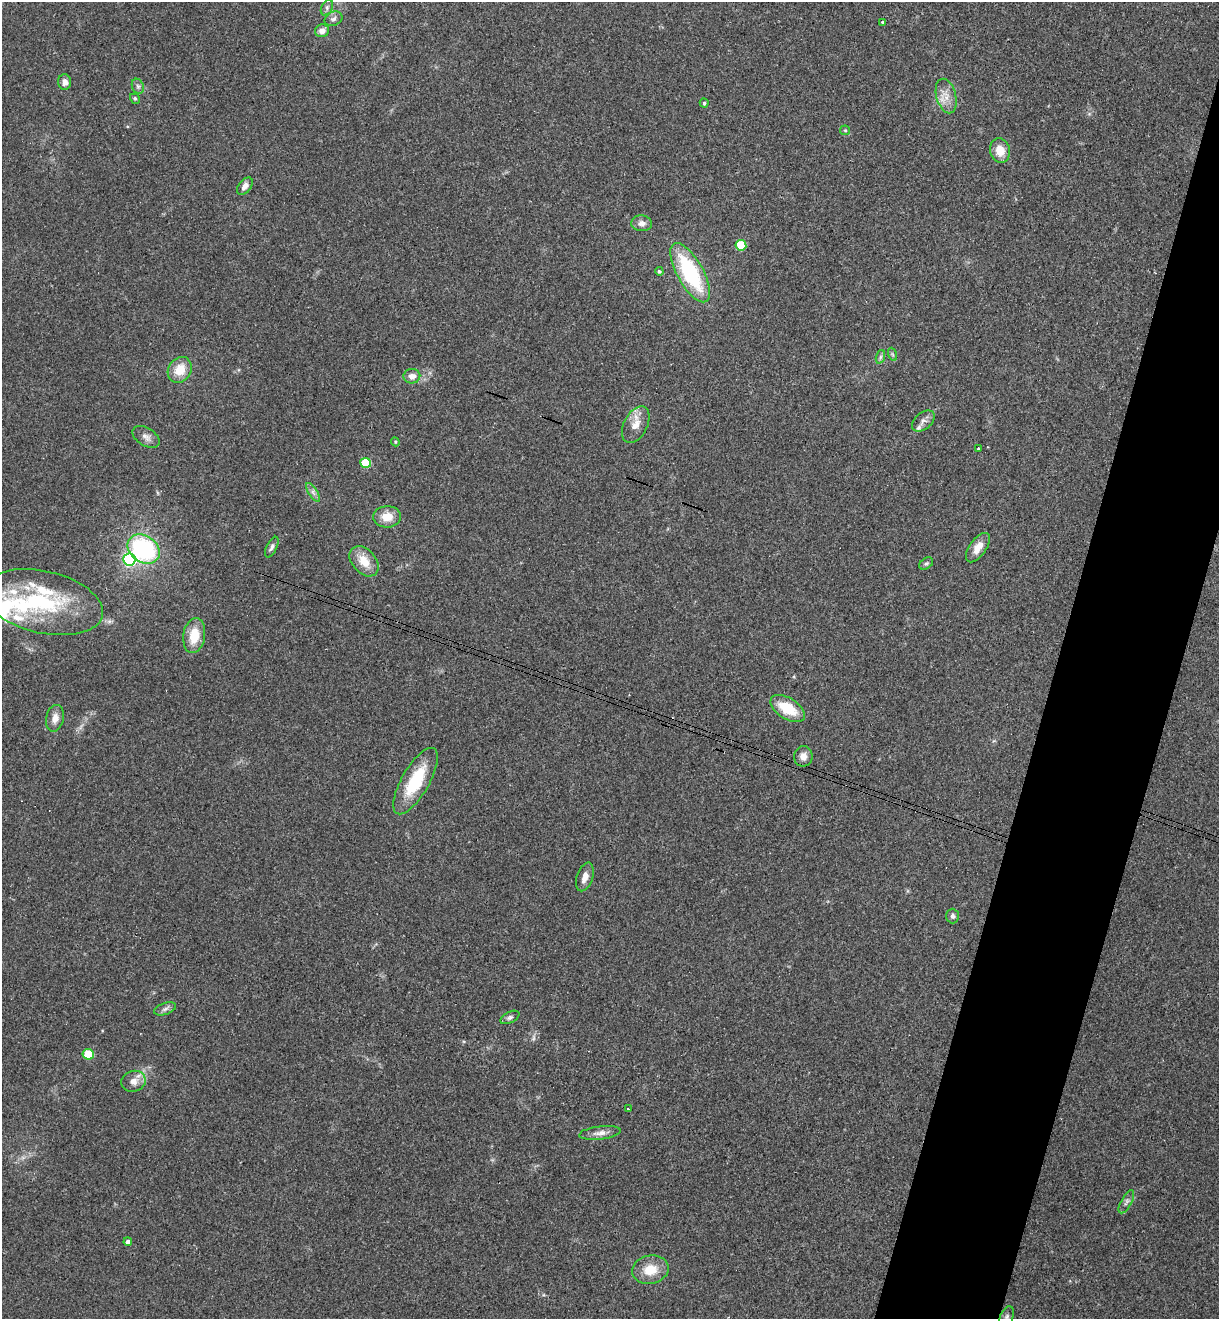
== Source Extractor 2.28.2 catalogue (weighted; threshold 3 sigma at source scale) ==
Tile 10 of 4 x 4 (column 2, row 3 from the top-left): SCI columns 1402-2618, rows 1342-2658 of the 5364 x 5313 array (HDU 1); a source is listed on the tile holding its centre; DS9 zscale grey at full resolution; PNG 1221 x 1321 px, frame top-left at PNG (2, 2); each listed source drawn as its Kron ellipse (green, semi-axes under 4 px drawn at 4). Shown black and unused: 8% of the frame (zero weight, under 3 of 4 exposures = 6% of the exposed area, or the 3 px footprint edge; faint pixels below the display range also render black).
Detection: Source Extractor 2.28.2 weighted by HDU 2 'WHT'; one run over the whole footprint, this tile lists its part. Background 0.188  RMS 0.0075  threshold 0.0338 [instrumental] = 3 sigma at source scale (4.5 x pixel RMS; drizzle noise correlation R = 1.50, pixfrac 1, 0.05/0.05 arcsec/px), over >= 5 px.
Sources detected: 59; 1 inside a brighter object's white glare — neither listed nor drawn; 6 inside a brighter listed object's ellipse — not listed separately; the other 52 listed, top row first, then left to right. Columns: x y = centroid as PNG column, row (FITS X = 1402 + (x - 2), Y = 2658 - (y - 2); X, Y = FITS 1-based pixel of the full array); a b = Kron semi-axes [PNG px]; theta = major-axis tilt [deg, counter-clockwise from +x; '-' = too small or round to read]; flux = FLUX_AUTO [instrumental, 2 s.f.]
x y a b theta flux
327 8 8 5 65 2.1
333 19 9 6 24 2.8
882 22 3 3 - 2
322 31 7 6 - 5.4
65 82 8 6 -86 3.9
138 86 8 6 -68 2
946 96 17 9 -75 8.1
135 99 5 4 - 1.3
704 103 4 4 - 1
845 130 5 4 - 0.9
1000 151 12 10 -74 10
245 186 10 6 52 3.7
642 223 10 8 -3 3.9
741 245 5 5 - 36
659 271 4 4 - 1.4
690 273 33 13 -61 69
892 354 6 4 -71 1.2
880 357 7 4 71 1.6
180 370 13 11 54 14
412 376 8 7 - 5.6
923 421 13 8 40 3.9
636 425 20 11 62 9.3
146 437 15 8 -31 4.4
395 442 4 4 - 0.81
978 449 3 2 - 0.72
366 463 5 5 - 37
313 492 11 4 -57 2.6
387 517 14 11 3 10
272 547 11 5 63 2.3
978 548 17 8 55 8.9
144 549 17 13 -34 95
129 559 6 6 - 120
364 561 17 11 -49 13
926 563 8 5 35 1.6
43 602 61 31 -13 82
194 635 17 11 81 17
788 708 19 10 -31 23
55 718 13 9 77 5.7
803 756 10 9 - 5.4
415 781 37 13 60 37
585 877 15 8 71 6
952 916 7 6 - 2
165 1009 11 5 19 2.8
510 1017 10 5 26 2.2
88 1054 5 5 - 29
133 1081 12 10 17 6.2
628 1109 3 2 - 1.3
600 1133 21 6 6 5
1126 1202 13 5 61 2.4
128 1242 4 4 - 3.7
650 1270 18 14 11 15
1006 1317 11 6 68 2.6
Isophote crosses this tile's border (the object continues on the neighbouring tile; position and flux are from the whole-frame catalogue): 1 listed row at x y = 1006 1317